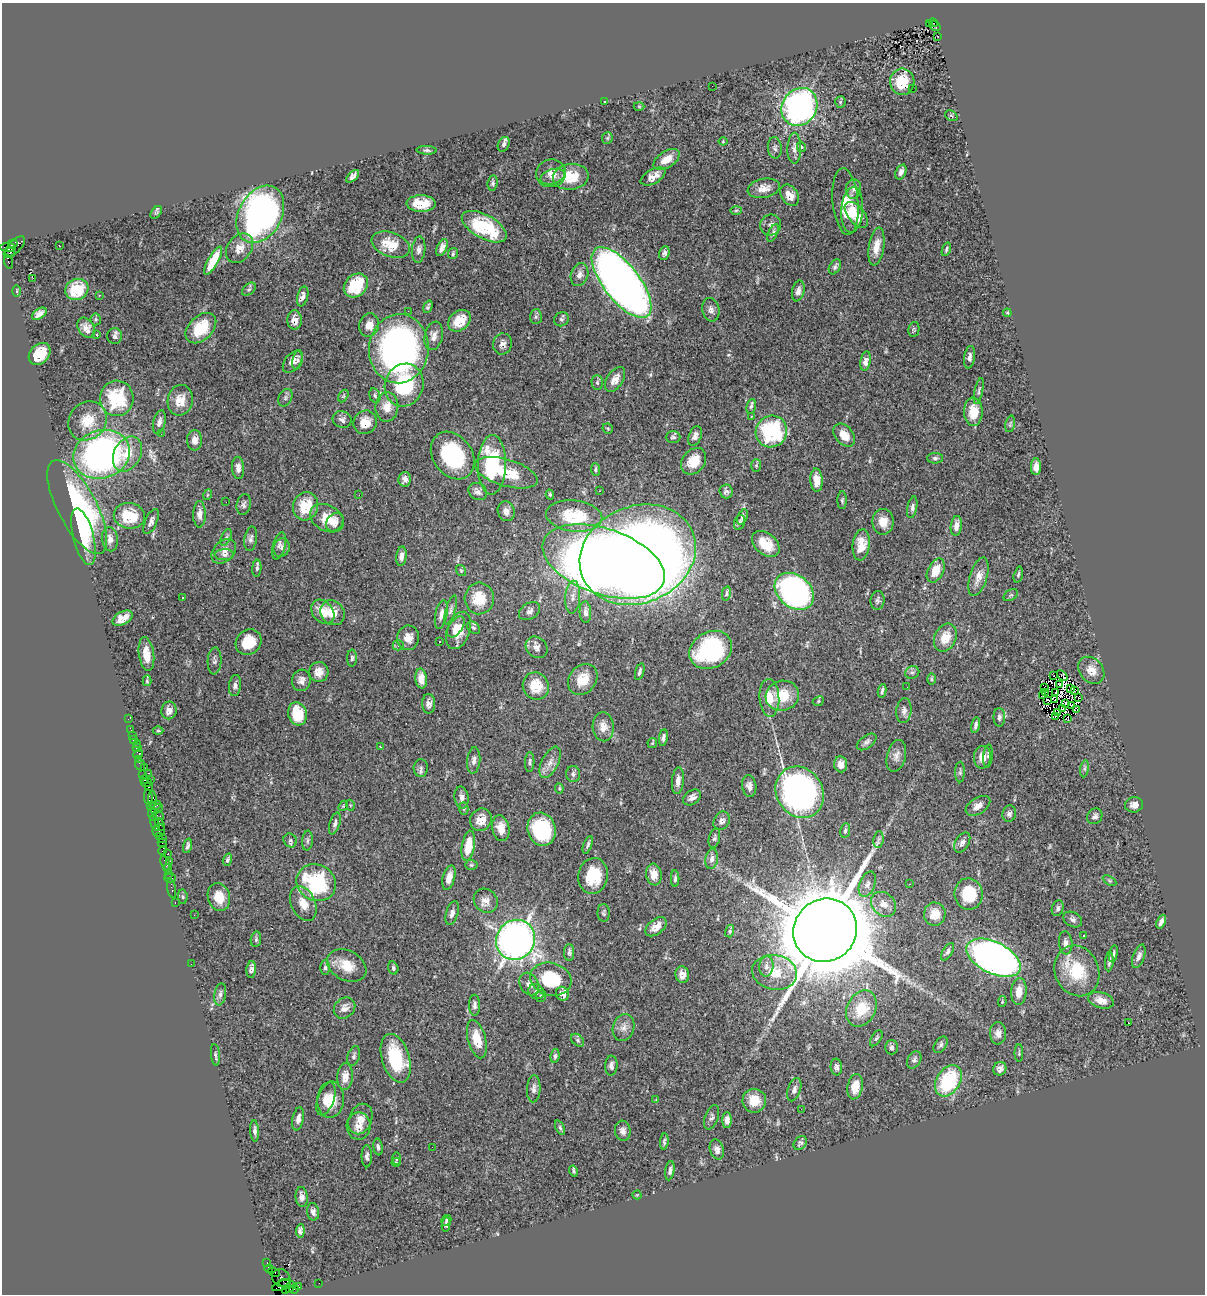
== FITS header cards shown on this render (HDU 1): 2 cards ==
NAXIS1  =                 1203
NAXIS2  =                 1292

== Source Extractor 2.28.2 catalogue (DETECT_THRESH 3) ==
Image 1203 x 1292 px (HDU 1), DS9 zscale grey, 1 PNG px = 1 image px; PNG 1207 x 1296 px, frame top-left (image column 1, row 1292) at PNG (2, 3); each listed source drawn as its Kron ellipse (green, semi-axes under 4 px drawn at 4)
Background 0.846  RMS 0.031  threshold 0.0941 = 3 sigma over >= 5 px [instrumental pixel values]
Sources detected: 446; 7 with non-positive FLUX_AUTO (blend fragments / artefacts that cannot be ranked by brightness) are neither listed nor drawn; the other 439 listed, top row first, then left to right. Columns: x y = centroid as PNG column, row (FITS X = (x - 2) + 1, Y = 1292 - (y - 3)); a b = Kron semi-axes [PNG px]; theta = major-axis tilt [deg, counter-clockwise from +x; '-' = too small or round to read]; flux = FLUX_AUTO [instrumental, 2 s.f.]
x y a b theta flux
929 23 3 3 - 140
933 23 5 3 - 130
935 26 6 4 -34 370
938 37 2 2 - 1.3
902 82 13 12 - 61
712 86 2 2 - 1.6
912 88 2 2 - 2.2
605 101 4 2 - 1.6
840 102 5 5 - 3.6
639 106 5 3 - 2.2
799 107 20 17 56 710
951 116 7 5 -32 3.6
607 138 6 5 - 3.7
723 141 4 4 - 2
504 144 8 5 66 7.9
801 147 5 4 - 5
775 148 10 7 -85 7.8
794 148 15 7 90 11
427 150 10 4 -2 5
667 159 15 8 33 23
901 172 8 5 69 9.1
551 173 15 14 - 22
353 176 8 4 45 8.3
653 176 13 7 30 18
553 177 12 7 18 14
571 177 18 13 7 55
493 183 7 5 82 4.4
764 188 16 9 12 20
853 189 10 7 83 9.8
790 195 11 8 -55 21
845 201 33 13 -85 48
421 204 14 8 0 43
736 210 6 4 2 3.3
852 210 23 11 85 42
156 212 7 4 54 3.7
260 214 30 21 61 710
856 215 15 8 -51 26
771 225 10 10 - 8.8
484 227 25 12 -29 130
773 233 9 4 65 6
13 244 5 3 - 210
391 245 20 12 -20 50
59 246 2 2 - 1.5
8 247 8 4 -1 320
14 247 14 6 45 680
442 247 9 5 67 11
876 247 19 7 81 26
239 248 16 12 54 22
946 249 7 3 70 4.2
419 250 13 6 84 9
10 252 5 3 - 310
664 253 7 5 73 6.3
453 254 5 5 - 3.6
213 261 16 5 61 56
9 262 6 3 -72 300
835 267 8 5 58 5.6
580 275 11 8 72 12
33 278 2 2 - 1.9
622 282 43 18 -52 2300
356 285 13 10 44 84
77 289 12 10 27 68
249 289 8 5 41 4.5
17 291 5 3 - 2.1
798 291 10 6 78 10
99 295 3 3 - 3.6
303 296 10 5 76 9
428 307 6 3 69 3.6
711 310 12 8 -77 11
408 311 2 2 - 4.2
1007 313 4 3 - 2.2
39 314 8 5 35 11
536 317 7 6 - 4.7
96 319 6 5 - 3.3
561 319 7 6 - 4.9
294 320 9 7 -89 15
459 321 12 9 39 44
369 325 12 10 74 19
86 328 11 7 -58 15
201 328 18 12 44 81
914 329 7 5 77 3.7
97 335 4 3 - 3.5
115 336 8 7 - 6.8
434 336 14 9 77 14
502 344 10 9 - 12
399 349 34 30 85 700
40 354 12 9 48 60
969 357 11 5 82 9
297 360 10 5 78 5.9
865 361 10 5 80 19
293 362 12 7 50 13
615 379 14 8 56 21
597 383 7 5 -88 4.7
404 385 21 19 70 150
979 391 13 3 79 4.9
343 396 7 4 61 3.2
375 396 7 5 -73 4.7
117 398 18 17 - 130
285 398 9 6 63 5.7
180 400 15 12 78 34
751 406 7 4 76 4.3
387 407 15 11 85 26
973 412 14 9 -89 46
751 416 3 2 - 3.6
342 420 10 8 -21 8.4
87 421 20 18 48 49
159 422 12 6 76 10
365 422 12 11 - 29
1010 424 8 4 76 3.6
608 428 5 4 - 2.6
771 431 16 15 - 200
161 434 2 2 - 2.6
844 435 13 9 -50 27
695 436 10 6 68 10
673 437 7 6 - 5.1
195 440 10 7 -89 13
102 454 29 24 18 780
127 454 18 13 63 46
453 456 26 19 -54 190
935 458 8 5 0 5.4
694 461 14 11 51 37
492 465 30 14 89 180
756 465 6 5 - 3.5
1036 467 8 5 88 15
238 468 11 6 -86 9.8
596 469 6 4 -83 4.7
506 473 32 13 -17 78
405 479 7 6 - 11
816 480 11 6 -87 26
599 491 3 2 - 2.3
726 491 7 6 - 6.4
478 492 10 8 -32 9.5
207 495 5 3 - 2
359 495 2 2 - 1.5
550 495 5 3 - 2.7
842 500 9 4 88 4
226 502 2 2 - 4.5
244 504 10 7 79 7.2
306 506 14 12 74 57
77 507 52 19 -62 390
912 507 11 5 79 7.1
506 511 10 8 -73 13
199 514 13 6 89 12
129 516 16 13 -8 75
574 516 28 15 -7 100
743 517 8 5 66 6.7
327 518 18 13 -28 39
151 521 13 6 67 9.9
335 522 10 7 52 14
883 522 13 10 -90 25
739 523 8 5 69 4.7
956 526 10 5 83 15
83 537 29 10 -76 53
226 537 9 4 64 4.1
110 539 12 8 -84 13
251 539 12 6 80 7.8
766 544 16 10 -40 49
861 545 15 8 84 27
279 546 14 6 76 8.1
282 548 9 8 - 7.6
224 551 14 10 45 16
224 555 9 5 2 7.2
638 555 59 48 23 3400
401 556 10 5 84 10
604 562 64 32 -19 3000
257 568 8 4 85 5
936 570 13 8 63 30
461 571 6 4 -55 2.8
1018 575 8 4 76 3.8
978 577 20 8 73 21
794 591 22 16 -38 680
726 593 7 3 79 3.8
1011 595 8 5 35 3.5
573 597 16 7 86 15
182 598 3 3 - 8.1
479 598 16 14 86 53
877 600 9 7 83 5.9
451 610 15 4 74 6.5
529 611 11 8 33 8.8
323 612 13 10 -51 31
585 612 11 6 -88 8.7
333 613 13 11 -45 26
441 614 14 6 79 13
122 618 11 6 29 22
456 627 12 6 55 17
473 628 7 5 -38 4
458 630 19 11 71 40
408 638 12 11 - 21
945 638 14 11 66 33
440 641 3 2 - 2.2
248 642 14 12 45 52
398 645 5 5 - 3.3
537 647 12 9 -44 12
711 650 22 18 29 240
146 654 17 7 -82 35
352 658 8 5 88 4.7
214 661 13 7 87 7.9
1091 670 15 11 -51 25
319 672 10 9 - 18
640 672 9 4 74 5.6
912 672 7 6 - 5.1
1053 675 2 2 - 3.3
1062 676 6 2 -40 2.1
421 678 10 5 -84 16
583 679 17 13 51 43
931 679 6 4 -90 3.3
301 680 11 9 82 12
147 681 5 4 - 2.7
1059 684 3 2 - 0.96
235 685 10 6 83 7.4
536 686 14 13 - 52
907 687 2 2 - 4.1
1044 688 2 2 - 1.6
1071 689 3 3 - 1
1074 690 3 2 - 2.6
882 691 7 3 80 4.7
1046 692 3 2 - 2.3
1056 692 3 2 - 2
1043 695 3 2 - 5.9
782 696 17 15 15 63
769 698 19 10 -87 31
1079 698 2 2 - 0.99
1048 700 3 2 - 2.9
1055 700 4 2 - 0.43
818 701 6 4 25 2.7
1065 703 3 2 - 4.1
429 704 10 6 -89 9.6
1072 706 3 2 - 3
1062 708 3 2 - 1.8
169 710 9 7 80 13
1077 710 3 3 - 18
904 711 12 7 85 10
1058 713 3 2 - 0.87
297 714 12 9 -74 63
1055 716 3 2 - 4.7
999 717 9 5 -89 6.7
1068 718 3 2 - 4.5
128 719 3 2 - 14
975 725 8 3 79 6.6
603 727 15 10 -85 21
131 730 4 2 - 28
158 731 5 3 - 2.1
132 736 3 2 - 39
663 738 8 4 81 6.8
134 739 4 3 - 160
867 742 11 6 37 7.2
652 743 5 4 - 2
137 744 4 2 - 15
380 747 3 2 - 7.1
137 748 4 2 - 23
138 754 5 4 - 150
896 756 16 9 76 14
988 756 11 4 83 5.9
982 757 11 8 84 22
138 759 3 2 - 48
474 760 13 6 84 9.6
530 762 10 4 88 5.2
550 762 17 8 63 17
841 764 8 6 -84 13
140 765 6 5 - 150
144 768 3 2 - 60
421 768 9 7 -88 7.3
1085 769 8 4 82 4.6
960 772 10 5 90 4.8
149 773 3 2 - 150
143 774 3 2 - 50
573 774 8 7 - 6.2
151 779 3 2 - 77
144 780 4 3 - 74
678 781 13 6 84 14
146 782 5 3 - 77
749 786 11 7 -79 11
149 787 3 2 - 110
559 788 5 4 - 2.7
800 792 27 23 -57 830
148 797 8 3 -82 190
692 797 10 7 33 9.8
462 798 11 7 -82 9.3
152 799 8 4 -88 160
150 805 3 2 - 36
350 805 5 3 - 2.1
1134 805 9 7 7 11
155 806 6 2 22 140
343 806 5 4 - 2.5
978 806 13 8 32 15
464 808 6 4 -88 3.2
157 809 6 4 29 350
153 814 7 3 -74 210
1009 814 8 6 81 7.1
158 815 6 2 -18 93
1095 816 8 7 - 8.1
481 820 11 10 - 25
722 821 10 7 60 8.3
155 823 8 3 -72 130
335 823 11 5 73 7
160 824 7 4 -69 160
501 828 13 8 -80 25
541 829 17 14 -75 160
159 830 6 6 - 300
845 830 7 4 81 5
159 836 4 2 - 46
714 838 10 5 77 5.2
163 839 3 2 - 45
878 839 8 5 82 5.8
290 840 7 6 - 5.3
307 841 10 5 85 5.9
962 842 11 7 60 11
162 843 5 2 - 74
588 845 9 4 70 5.1
187 846 7 3 75 4.7
468 846 15 6 81 49
163 851 5 3 - 62
168 854 3 3 - 110
712 859 10 6 79 9
227 860 6 4 71 5.8
170 861 4 3 - 50
165 863 8 3 -68 150
471 865 6 5 - 3.1
168 869 4 3 - 72
169 874 4 2 - 75
654 874 11 7 -81 23
593 876 18 15 81 65
449 877 13 6 75 18
170 878 6 2 0 57
675 879 8 4 89 5
1110 881 7 4 -31 4.1
316 883 20 18 -26 220
867 884 13 7 69 11
909 884 2 2 - 1.3
172 888 10 3 -80 110
969 894 15 14 - 73
183 897 7 4 -83 3.2
219 897 14 11 -74 35
486 901 13 11 -45 18
175 902 3 2 - 39
303 904 18 12 -65 31
884 904 14 11 -42 21
1058 908 8 6 74 5.8
452 913 12 6 73 10
604 913 9 6 -88 4.9
935 914 11 11 - 32
194 915 2 2 - 1.8
1073 919 10 7 -30 7.5
1161 922 7 3 67 8.5
656 927 12 7 39 19
825 930 33 31 41 22000
730 931 6 4 75 3.3
1084 935 3 3 - 4.3
256 939 8 5 81 4.2
516 940 20 19 - 1400
1066 943 11 6 -85 12
569 952 8 5 -90 5.2
948 952 10 4 58 5.9
1113 954 9 3 78 5.4
1139 956 12 5 69 10
994 958 29 15 -26 1300
1109 962 10 4 84 6.6
191 964 2 2 - 27
347 966 21 14 -28 42
766 966 10 7 84 9.8
325 967 7 5 90 4.9
393 968 7 5 -74 4.6
251 969 8 4 85 7.3
1077 971 26 22 -68 100
775 972 23 17 -10 50
682 975 8 6 -80 15
551 979 21 16 -14 110
529 984 12 9 -60 12
1019 991 13 7 85 24
536 992 8 7 - 7.7
220 994 11 6 81 9
562 994 7 6 - 18
541 996 6 5 - 3.5
1101 1000 13 7 -18 20
1002 1002 5 4 - 2.5
475 1005 10 5 90 7.8
345 1008 11 9 43 14
861 1009 19 14 62 62
1128 1023 3 2 - 3.5
623 1028 14 10 73 15
998 1033 11 8 -88 14
876 1038 9 4 58 4.5
477 1039 19 9 -75 46
578 1040 7 5 -42 4.7
941 1045 9 5 56 6
891 1047 7 6 - 5.9
1019 1053 9 3 90 2.8
215 1055 11 4 -84 4.9
354 1056 10 6 73 5.6
555 1056 7 4 83 4.4
396 1058 25 14 -73 110
914 1060 9 6 60 6.4
611 1066 10 6 87 7.8
836 1067 8 5 -83 6.8
1000 1069 7 6 - 8.4
345 1077 13 8 85 21
948 1081 17 12 58 170
855 1087 13 7 78 30
534 1089 13 7 87 10
794 1090 12 6 72 8.7
326 1099 17 8 70 21
330 1100 18 13 87 38
656 1100 4 4 - 1.7
754 1101 12 12 - 35
801 1109 3 2 - 3
711 1117 13 6 70 7.5
298 1119 12 5 79 11
360 1119 16 11 69 23
727 1120 8 4 -90 11
359 1126 13 12 - 20
560 1128 8 4 -65 4.4
255 1131 11 4 -86 6.7
623 1131 10 8 -83 9.7
664 1141 8 4 84 4.6
800 1143 7 6 - 5.5
378 1147 8 4 -82 5.4
432 1147 2 2 - 32
717 1150 10 7 -73 11
367 1156 11 5 -90 7.2
396 1159 6 3 89 2.4
396 1162 4 4 - 2.4
573 1171 5 4 - 4.5
670 1171 9 4 80 6.7
637 1195 4 4 - 1.9
302 1197 10 6 -84 10
313 1212 9 6 -81 7.7
446 1220 6 4 59 3.5
446 1224 7 4 84 4.9
300 1231 7 4 84 6.9
267 1262 3 2 - 37
269 1269 4 2 - 49
274 1272 6 2 -25 68
281 1278 10 8 -46 470
319 1283 2 2 - 14
286 1284 8 4 -9 260
281 1285 10 4 22 260
298 1286 4 3 - 120
290 1287 6 3 68 230
286 1289 4 2 - 51
294 1289 5 3 - 73
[7 non-positive-flux detections neither listed nor drawn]